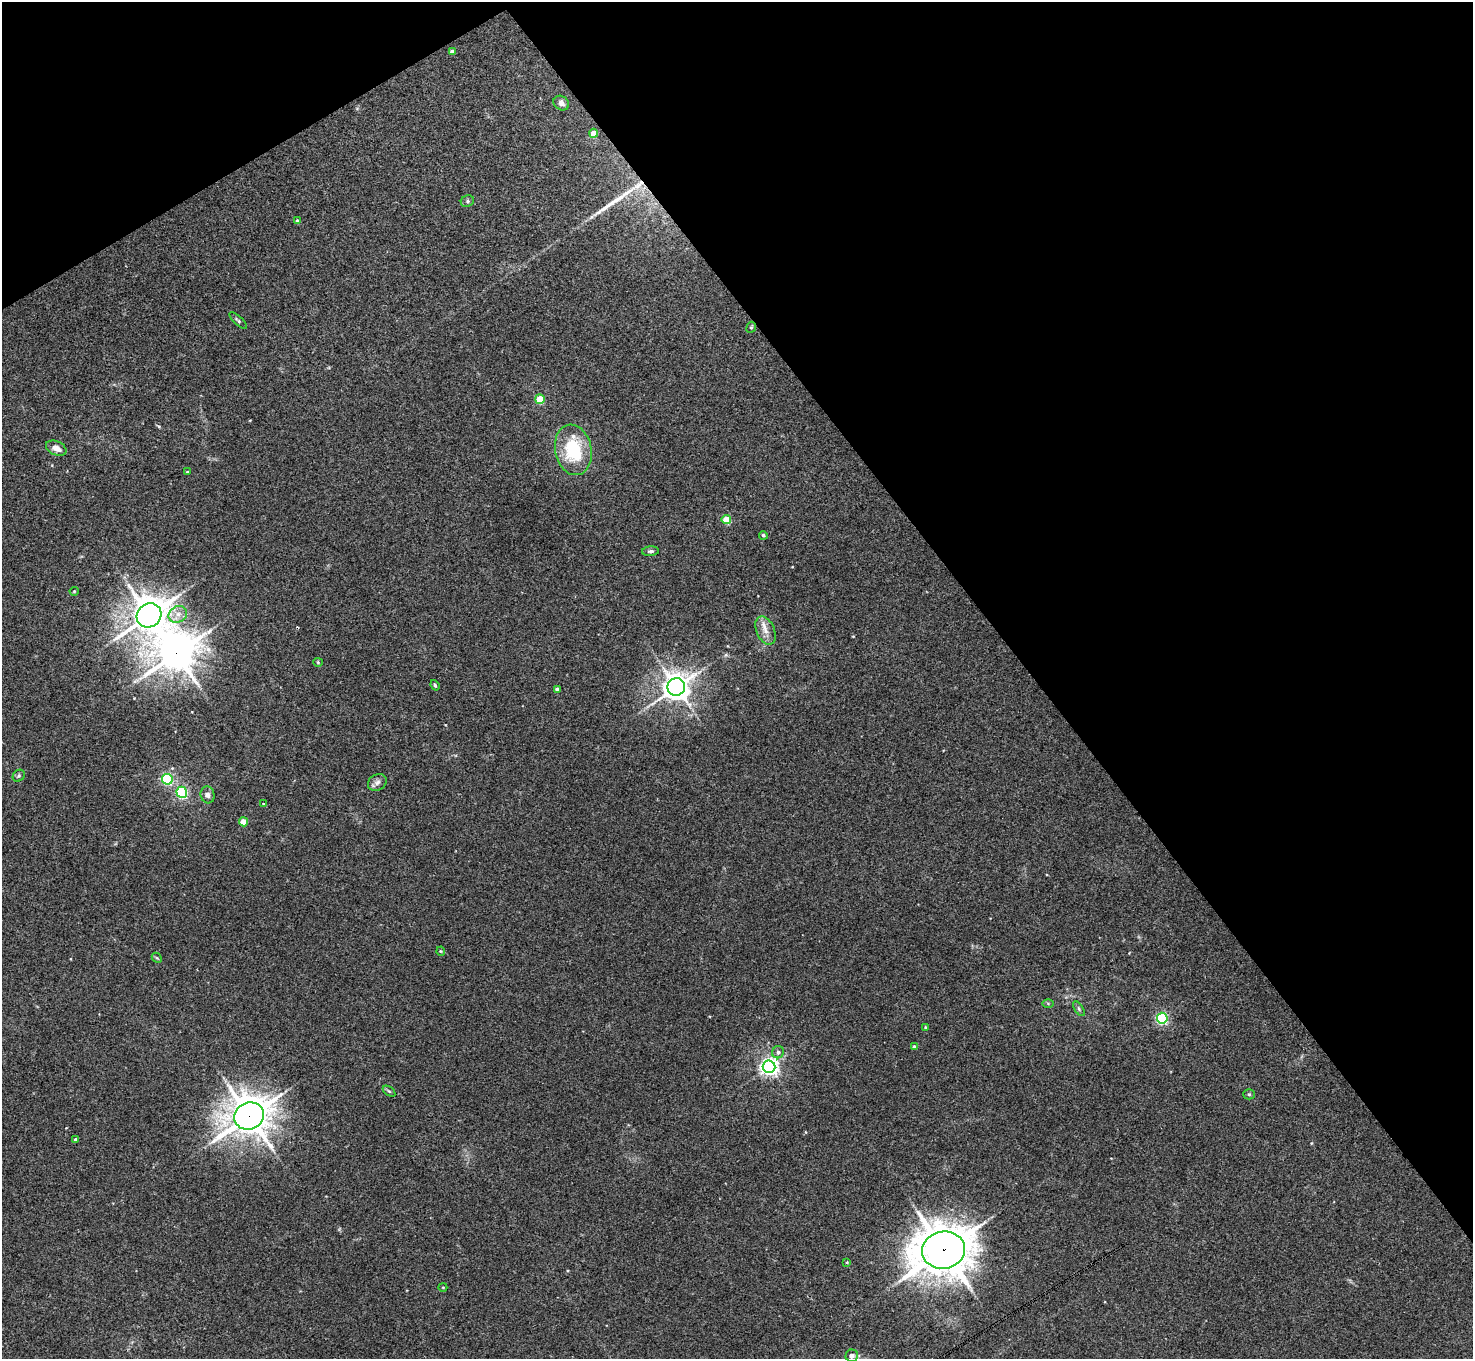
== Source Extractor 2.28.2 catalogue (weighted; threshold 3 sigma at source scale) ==
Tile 3 of 4 x 4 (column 3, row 1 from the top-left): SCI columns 2943-4413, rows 4228-5584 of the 5886 x 5878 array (HDU 1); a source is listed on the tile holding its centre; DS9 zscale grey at full resolution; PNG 1475 x 1361 px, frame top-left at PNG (2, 2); each listed source drawn as its Kron ellipse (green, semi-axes under 4 px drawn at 4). Shown black and unused: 34% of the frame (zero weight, under 3 of 4 exposures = <1% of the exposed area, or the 3 px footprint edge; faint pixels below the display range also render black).
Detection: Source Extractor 2.28.2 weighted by HDU 2 'WHT'; one run over the whole footprint, this tile lists its part. Background 0.041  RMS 0.0043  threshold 0.0194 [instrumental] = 3 sigma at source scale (4.5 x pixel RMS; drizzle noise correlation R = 1.50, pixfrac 1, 0.05/0.05 arcsec/px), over >= 5 px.
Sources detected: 49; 1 inside a brighter object's white glare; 1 cosmic-ray / hot-pixel residue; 1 long thin detection or spike segment (spike, bleed or trail) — neither listed nor drawn; the other 46 listed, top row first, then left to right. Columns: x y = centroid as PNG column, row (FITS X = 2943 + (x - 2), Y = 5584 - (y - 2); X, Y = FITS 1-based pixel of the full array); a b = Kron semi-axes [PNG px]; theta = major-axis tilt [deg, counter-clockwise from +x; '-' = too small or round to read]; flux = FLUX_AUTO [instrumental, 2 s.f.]
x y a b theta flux
452 52 4 4 - 1.6
561 103 8 6 -37 1.8
593 133 4 4 - 5
467 201 7 5 23 0.93
297 221 4 4 - 0.9
238 320 11 4 -43 0.76
751 327 6 4 66 0.58
540 399 5 5 - 10
56 448 11 7 -24 2.7
573 450 25 18 -78 24
187 472 3 3 - 0.32
726 520 5 4 - 10
763 535 4 4 - 0.74
650 551 8 4 5 0.93
74 591 4 4 - 0.4
178 614 9 8 - 3
149 615 13 11 37 830
765 631 15 9 -65 3.7
318 662 4 4 - 0.42
435 685 5 3 - 0.63
676 687 9 8 - 470
557 690 4 4 - 2.2
19 776 6 5 - 0.74
167 779 5 5 - 51
377 782 10 8 31 1.7
182 792 5 5 - 55
208 795 8 7 - 1.6
263 804 3 3 - 0.41
243 822 4 4 - 7.6
441 951 4 4 - 0.43
157 958 6 4 -43 0.52
1048 1003 6 4 -2 0.54
1079 1009 8 4 -55 0.79
1162 1018 5 5 - 59
925 1027 3 3 - 0.4
914 1047 4 3 - 0.74
778 1052 6 5 - 1.2
769 1067 6 6 - 190
389 1091 7 4 -36 0.59
1249 1094 5 5 - 0.6
249 1116 15 13 25 940
75 1139 4 3 - 0.87
943 1250 21 18 10 1300
847 1262 4 4 - 0.36
443 1287 4 4 - 0.4
852 1356 6 6 - 1.7
Overlapping masked pixels (flux is a lower limit): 2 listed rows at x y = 249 1116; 943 1250